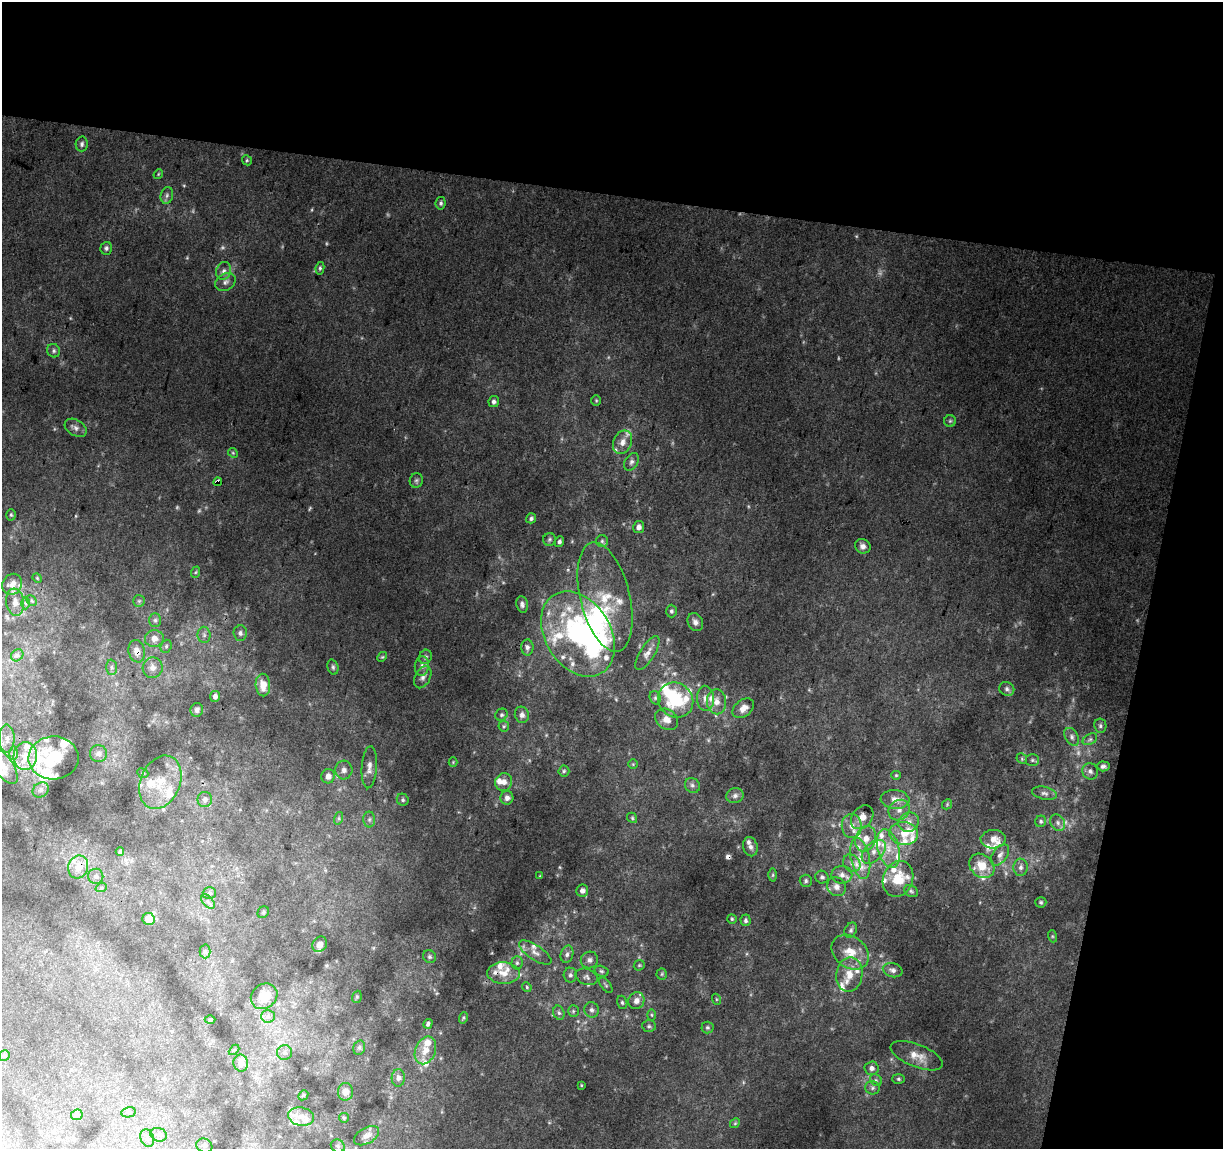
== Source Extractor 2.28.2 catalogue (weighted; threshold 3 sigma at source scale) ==
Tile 2 of 2 x 2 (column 2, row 1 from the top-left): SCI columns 1222-2442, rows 1259-2405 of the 2442 x 2533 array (HDU 1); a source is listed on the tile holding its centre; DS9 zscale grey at full resolution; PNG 1225 x 1151 px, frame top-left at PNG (2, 2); each listed source drawn as its Kron ellipse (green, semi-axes under 4 px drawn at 4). Shown black and unused: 23% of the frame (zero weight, under 3 of 4 exposures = <1% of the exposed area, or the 3 px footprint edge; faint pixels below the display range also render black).
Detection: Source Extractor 2.28.2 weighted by HDU 2 'WHT'; one run over the whole footprint, this tile lists its part. Background 0.0636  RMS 0.011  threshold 0.0482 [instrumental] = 3 sigma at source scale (4.5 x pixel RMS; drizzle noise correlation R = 1.50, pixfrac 1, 0.0396/0.0396 arcsec/px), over >= 5 px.
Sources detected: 272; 11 too faint to see at this stretch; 6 inside a brighter object's white glare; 1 cosmic-ray / hot-pixel residue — neither listed nor drawn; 55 inside a brighter listed object's ellipse — not listed separately; the other 199 listed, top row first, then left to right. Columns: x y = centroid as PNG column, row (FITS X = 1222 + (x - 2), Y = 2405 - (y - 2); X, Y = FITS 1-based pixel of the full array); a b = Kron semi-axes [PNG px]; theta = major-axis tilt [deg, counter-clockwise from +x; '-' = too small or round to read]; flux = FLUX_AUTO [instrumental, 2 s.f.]
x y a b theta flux
82 144 7 6 - 2.9
247 160 5 4 - 1.5
158 174 5 4 - 1.1
167 195 8 6 75 3
441 203 6 5 - 2.4
106 248 6 6 - 3
320 268 6 4 81 2.1
224 271 9 7 72 5
225 282 11 8 33 5.3
54 351 7 6 - 2.9
596 400 5 4 - 1.4
494 402 5 5 - 3.2
950 421 6 6 - 2
76 428 12 8 -31 4.8
623 442 12 9 67 8.3
233 453 5 4 - 1.3
631 462 9 6 57 3.7
416 480 7 6 - 2.5
218 482 4 3 - 47
11 515 6 5 - 1.6
531 518 5 4 - 2.6
639 527 6 5 - 5
550 539 6 6 - 2.1
602 541 6 6 - 2.3
559 542 5 4 - 2.9
863 546 8 7 - 5.1
196 572 6 3 70 1.4
37 578 5 4 - 1
12 584 11 9 57 6.8
605 597 56 24 -76 61
32 601 6 4 -44 1.7
139 601 6 6 - 1.9
15 602 13 9 -84 6.4
25 603 6 4 -89 1.7
522 604 8 6 -80 3.5
671 611 6 5 - 2.2
155 620 7 6 - 2.4
695 622 9 7 -61 4.7
240 633 7 6 - 3.6
578 634 46 33 -58 190
204 635 8 6 -89 3.4
154 638 9 8 - 9
166 646 7 5 69 2.1
527 647 8 6 -89 3.6
137 651 11 8 -78 9.3
647 653 19 7 58 7.1
17 655 7 5 43 2.1
382 657 5 4 - 1.4
425 657 7 6 - 3.2
422 666 9 7 85 4.5
112 667 8 5 -88 2.5
333 667 7 5 -72 2.4
153 668 10 10 - 7.5
423 677 12 7 62 5.1
263 685 11 7 -86 14
1007 689 8 6 -29 3.2
215 696 5 5 - 4.9
655 698 7 5 -70 2.2
705 698 12 8 -88 7.2
676 700 18 16 -43 63
716 702 12 9 -87 10
743 708 12 8 37 8.4
197 710 7 6 - 3.3
501 715 6 5 - 2.2
522 715 8 7 - 4.4
667 719 12 10 -35 9.2
504 726 5 5 - 1.5
1100 726 7 6 - 2.5
1072 737 10 6 -60 4.1
7 738 14 7 -89 7.6
1090 739 8 5 29 2.5
14 753 7 4 90 2.6
98 754 8 8 - 4.7
25 756 14 12 84 18
54 758 25 21 2 46
1022 759 6 4 -48 1.7
1032 760 7 5 0 2
453 762 4 4 - 1.1
633 764 5 4 - 1.2
3 766 21 9 -55 14
1103 766 6 5 - 3.1
369 767 21 7 86 8.3
344 770 9 8 - 5.4
564 771 5 5 - 1.8
1090 771 8 8 - 4.1
143 773 6 4 -24 1.7
896 775 5 4 - 1.3
328 776 7 6 - 6.4
160 782 28 19 67 32
504 782 9 8 - 7.5
692 785 8 7 - 3.6
41 790 9 7 33 3.9
1044 793 13 6 -12 4.2
735 796 9 7 17 4.3
507 798 6 6 - 5.3
895 799 14 9 -5 11
205 800 7 7 - 3.5
403 800 6 5 - 2.2
947 804 5 4 - 1.3
899 810 11 9 39 8.3
862 817 13 10 51 10
339 818 6 4 72 1.8
632 818 5 4 - 1.5
369 819 8 6 88 2.8
1041 821 6 5 - 2
909 822 10 9 - 8.1
1058 823 9 7 -61 4.2
852 826 12 10 -82 10
904 833 14 11 -8 17
866 839 13 10 68 12
993 839 12 9 2 9.4
750 847 9 7 -75 4.6
888 849 20 10 -75 19
120 851 4 3 - 1.7
874 852 14 9 44 11
1000 855 12 7 54 5.8
860 858 21 9 -78 15
852 863 9 8 - 5.5
982 866 13 11 -40 21
78 867 11 10 - 15
1021 867 8 7 - 4.3
773 875 6 4 89 1.6
842 875 10 8 0 6.3
96 876 7 7 - 3.6
540 876 3 3 - 0.85
822 877 7 6 - 2.6
898 879 18 15 68 30
806 881 6 6 - 2.3
836 887 10 9 - 6.4
101 888 6 3 18 1.5
582 891 6 6 - 4.7
911 891 7 5 -29 2.2
209 893 6 5 - 2.7
208 902 9 5 -49 3.3
1041 902 5 5 - 1.8
263 912 6 5 - 1.8
149 919 6 6 - 12
732 919 5 4 - 1.4
745 920 6 5 - 2.6
851 930 8 5 63 2.6
1052 936 6 4 -71 1.3
320 944 8 7 - 5.2
205 951 7 5 -89 2.1
535 952 18 7 -33 8.1
850 952 20 15 -38 23
567 954 9 6 75 4
430 957 7 6 - 2.4
589 960 8 8 - 4.4
517 963 6 5 - 2.4
639 965 6 5 - 1.4
893 970 10 7 -15 4.5
601 971 7 5 -16 2.1
503 973 16 11 -3 14
662 974 5 5 - 1.5
849 974 17 13 80 18
570 975 7 6 - 3.1
587 977 11 8 -21 4.1
606 985 9 4 -53 1.8
527 987 5 4 - 1.3
264 996 14 12 39 18
357 997 6 4 70 1.6
716 999 5 3 - 1.1
636 1001 8 8 - 6.3
622 1002 7 5 -74 2.1
591 1010 8 7 - 3.5
573 1011 6 5 - 1.7
559 1013 7 5 -74 2.5
652 1015 5 4 - 1.3
268 1016 7 6 - 3.5
463 1018 6 3 72 1.4
210 1019 5 3 - 1
428 1024 5 4 - 2.5
649 1026 7 6 - 2.4
707 1027 6 6 - 2.1
359 1048 7 5 74 2.4
234 1050 6 4 44 1.3
425 1050 14 10 67 13
285 1053 7 7 - 3.7
4 1056 5 5 - 1.9
917 1056 28 11 -21 15
241 1063 8 7 - 8.5
872 1068 7 6 - 4.7
398 1078 8 6 87 4.1
898 1079 6 5 - 1.8
876 1080 6 5 - 2.2
581 1085 4 2 - 0.83
872 1088 7 6 - 3
346 1092 9 7 86 7.2
303 1095 6 4 47 1.4
129 1112 7 5 11 2.4
77 1115 6 5 - 3.1
301 1117 13 9 -10 8.5
344 1118 5 4 - 1.3
735 1123 5 4 - 1.5
159 1135 8 6 -20 3.6
367 1136 13 8 30 6.6
147 1138 9 6 -71 3.9
204 1146 8 7 - 3.1
338 1146 7 6 - 2.9
Overlapping masked pixels (flux is a lower limit): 3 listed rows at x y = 218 482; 137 651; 78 867
Isophote crosses this tile's border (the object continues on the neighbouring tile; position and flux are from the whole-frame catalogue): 1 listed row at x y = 3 766